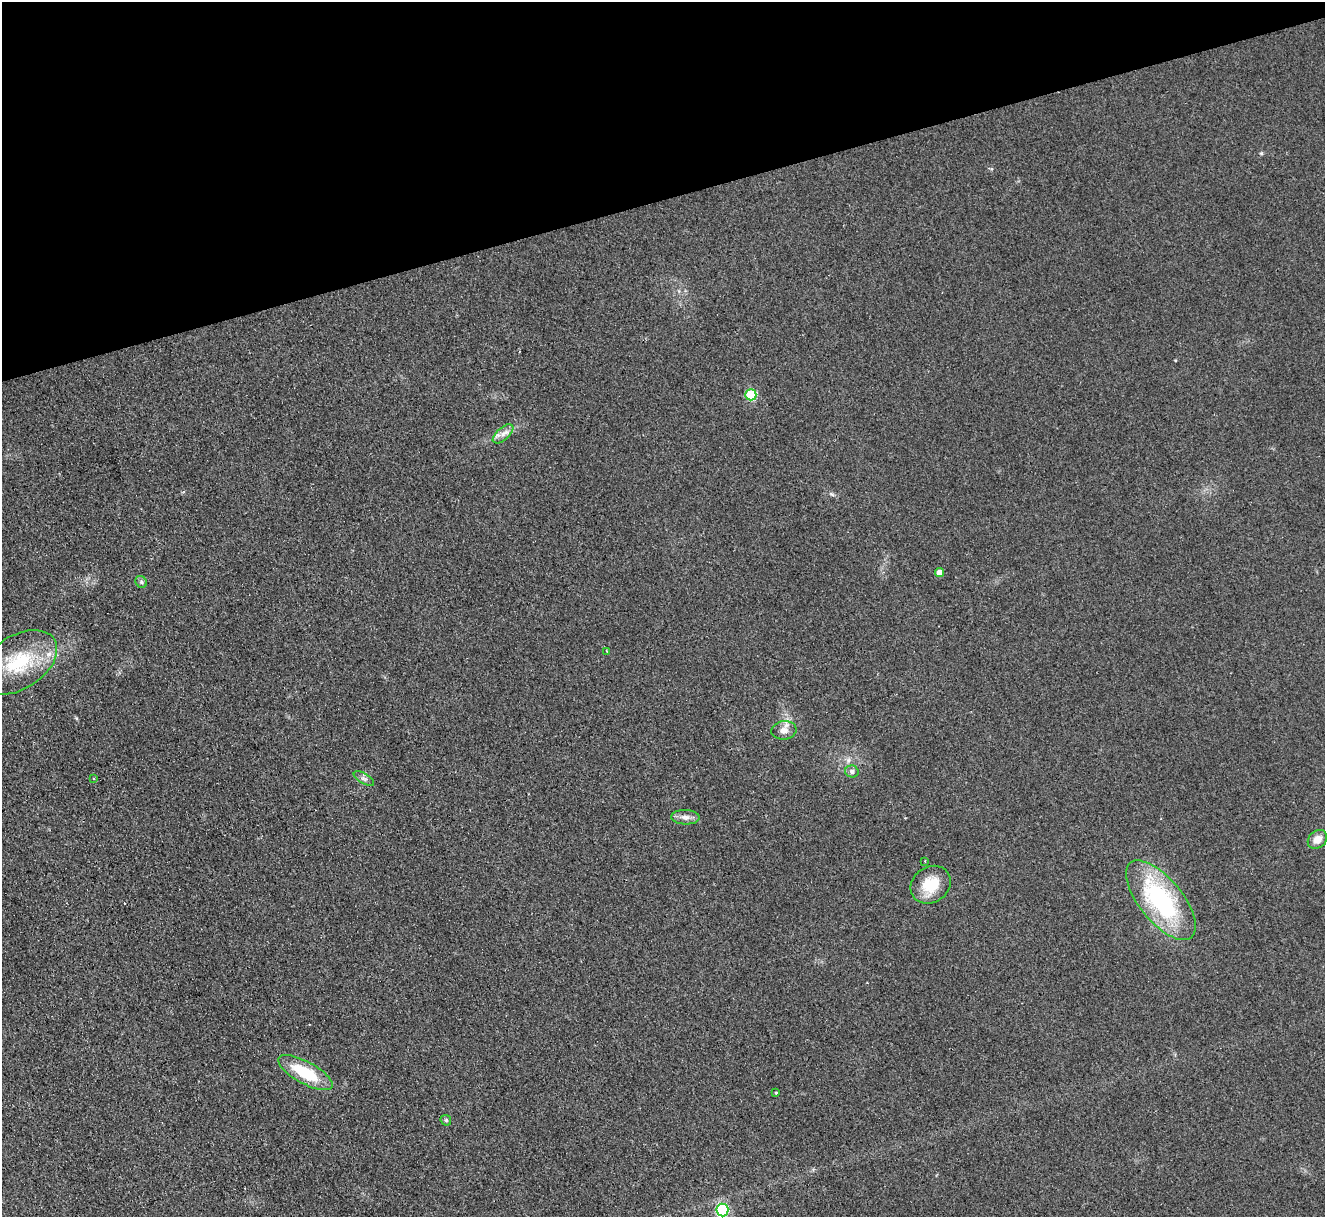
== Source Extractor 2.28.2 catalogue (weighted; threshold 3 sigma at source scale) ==
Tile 3 of 4 x 4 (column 3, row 1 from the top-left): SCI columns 2666-3988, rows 3920-5134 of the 5319 x 5278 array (HDU 1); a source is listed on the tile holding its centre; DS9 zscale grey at full resolution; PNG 1327 x 1219 px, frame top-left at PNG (2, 2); each listed source drawn as its Kron ellipse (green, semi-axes under 4 px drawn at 4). Shown black and unused: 16% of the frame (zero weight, under 2 of 3 exposures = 2% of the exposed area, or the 3 px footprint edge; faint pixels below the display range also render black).
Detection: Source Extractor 2.28.2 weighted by HDU 2 'WHT'; one run over the whole footprint, this tile lists its part. Background 0.123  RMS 0.012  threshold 0.0542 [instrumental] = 3 sigma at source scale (4.5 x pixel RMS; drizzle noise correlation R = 1.50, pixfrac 1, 0.05/0.05 arcsec/px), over >= 5 px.
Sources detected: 23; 3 cosmic-ray / hot-pixel residue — neither listed nor drawn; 1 inside a brighter listed object's ellipse — not listed separately; the other 19 listed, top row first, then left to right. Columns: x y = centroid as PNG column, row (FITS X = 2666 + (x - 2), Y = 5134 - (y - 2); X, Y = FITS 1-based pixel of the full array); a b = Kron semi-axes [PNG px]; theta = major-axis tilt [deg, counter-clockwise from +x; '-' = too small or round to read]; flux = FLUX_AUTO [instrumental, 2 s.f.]
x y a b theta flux
751 395 5 5 - 79
503 434 12 6 41 7
939 573 4 4 - 9.5
141 582 6 5 - 2.4
607 651 3 2 - 0.91
18 662 43 26 33 83
784 730 13 9 8 8.7
852 771 7 6 - 4.5
93 778 3 2 - 1.4
364 779 11 5 -29 4.1
685 817 14 7 -2 7.1
1317 839 10 8 42 11
925 861 3 3 - 0.94
931 885 21 17 35 34
1161 900 48 21 -51 170
305 1073 30 11 -28 54
776 1093 4 3 - 1.8
446 1120 6 4 -45 1.6
722 1210 6 6 - 130
Isophote crosses this tile's border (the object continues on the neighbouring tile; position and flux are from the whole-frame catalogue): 1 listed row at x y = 722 1210
Unlisted compact peaks at least as high as the median listed source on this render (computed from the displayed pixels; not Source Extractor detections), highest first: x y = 1261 153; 832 494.